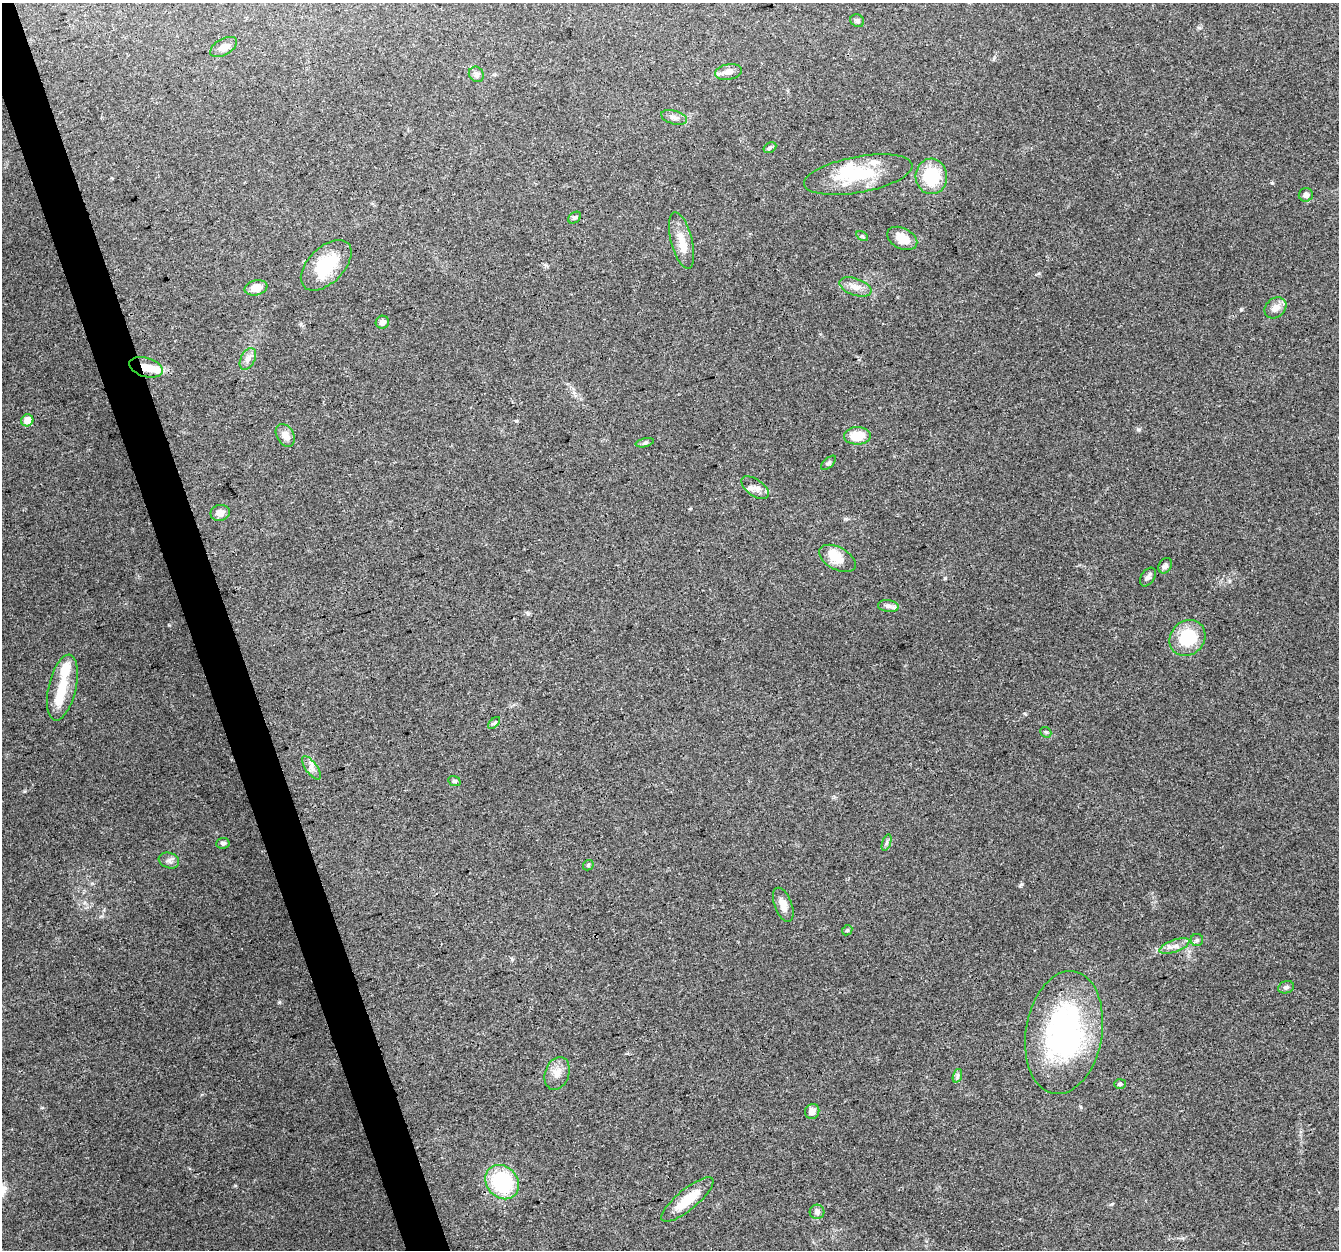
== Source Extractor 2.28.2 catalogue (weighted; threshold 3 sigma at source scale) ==
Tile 11 of 4 x 4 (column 3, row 3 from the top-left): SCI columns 2673-4009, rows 1365-2612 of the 5345 x 5167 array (HDU 1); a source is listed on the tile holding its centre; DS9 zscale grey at full resolution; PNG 1341 x 1252 px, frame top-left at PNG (2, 3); each listed source drawn as its Kron ellipse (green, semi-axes under 4 px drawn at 4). Shown black and unused: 3% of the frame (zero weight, under 3 of 4 exposures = <1% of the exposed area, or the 3 px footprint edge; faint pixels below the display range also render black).
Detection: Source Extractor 2.28.2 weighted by HDU 2 'WHT'; one run over the whole footprint, this tile lists its part. Background 0.0694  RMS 0.005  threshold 0.0225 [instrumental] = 3 sigma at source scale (4.5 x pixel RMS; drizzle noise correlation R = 1.50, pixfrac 1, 0.0396/0.0396 arcsec/px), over >= 5 px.
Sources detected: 65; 4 inside a brighter object's white glare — neither listed nor drawn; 7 inside a brighter listed object's ellipse — not listed separately; the other 54 listed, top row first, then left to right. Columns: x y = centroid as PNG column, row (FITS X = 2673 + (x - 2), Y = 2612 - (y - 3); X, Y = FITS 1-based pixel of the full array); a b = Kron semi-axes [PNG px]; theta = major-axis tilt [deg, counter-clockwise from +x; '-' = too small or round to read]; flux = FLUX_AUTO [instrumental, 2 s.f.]
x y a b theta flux
857 21 7 6 - 1.2
223 47 15 8 30 3.2
728 72 13 7 10 3.6
476 74 8 7 - 1.6
674 117 13 6 -15 2.2
770 148 7 5 32 0.92
858 175 55 18 10 27
931 176 18 16 -87 22
1306 195 7 7 - 2.2
575 218 7 5 38 1
862 236 6 4 -32 0.67
902 238 16 10 -27 7.1
682 241 29 10 -75 7.6
326 265 31 18 45 21
855 287 17 8 -19 4.2
256 288 11 7 11 5.6
1275 308 12 9 41 3.9
382 322 7 6 - 2.5
248 359 12 7 64 2.6
146 367 17 9 -16 6.1
27 420 6 6 - 5
285 435 12 8 -60 4.2
857 436 13 8 2 10
645 443 9 4 13 0.86
828 463 9 4 42 1
755 488 16 8 -36 3.1
220 513 10 8 12 3.6
837 558 20 11 -28 9.7
1165 566 8 6 58 1.6
1148 577 10 6 55 1.6
888 606 10 6 -6 1.8
1187 638 19 16 45 21
62 688 33 13 77 13
494 723 7 4 44 0.87
1046 732 6 5 - 0.76
311 768 14 6 -54 2.5
454 781 6 5 - 0.82
223 843 7 5 5 1.2
887 843 9 4 71 0.99
169 861 10 7 -18 1.9
588 865 6 4 48 0.69
783 905 18 8 -70 4.3
847 930 5 4 - 0.71
1197 940 6 6 - 0.99
1174 946 16 6 20 3.2
1286 987 8 6 20 1.3
1064 1033 62 38 81 110
557 1073 17 12 70 5.1
957 1076 7 4 71 1.1
1120 1084 6 5 - 0.82
812 1111 7 7 - 3.6
502 1182 18 15 -49 45
687 1200 32 10 40 12
817 1212 7 7 - 2
Overlapping masked pixels (flux is a lower limit): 1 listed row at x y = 146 367
Unlisted compact peaks at least as high as the median listed source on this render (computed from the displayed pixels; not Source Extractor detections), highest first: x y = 1022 884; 1138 429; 1272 183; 279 1002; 1241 309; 169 625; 235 1185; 516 421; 945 578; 1112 1204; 1025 714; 24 791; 1199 28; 528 614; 1229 581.